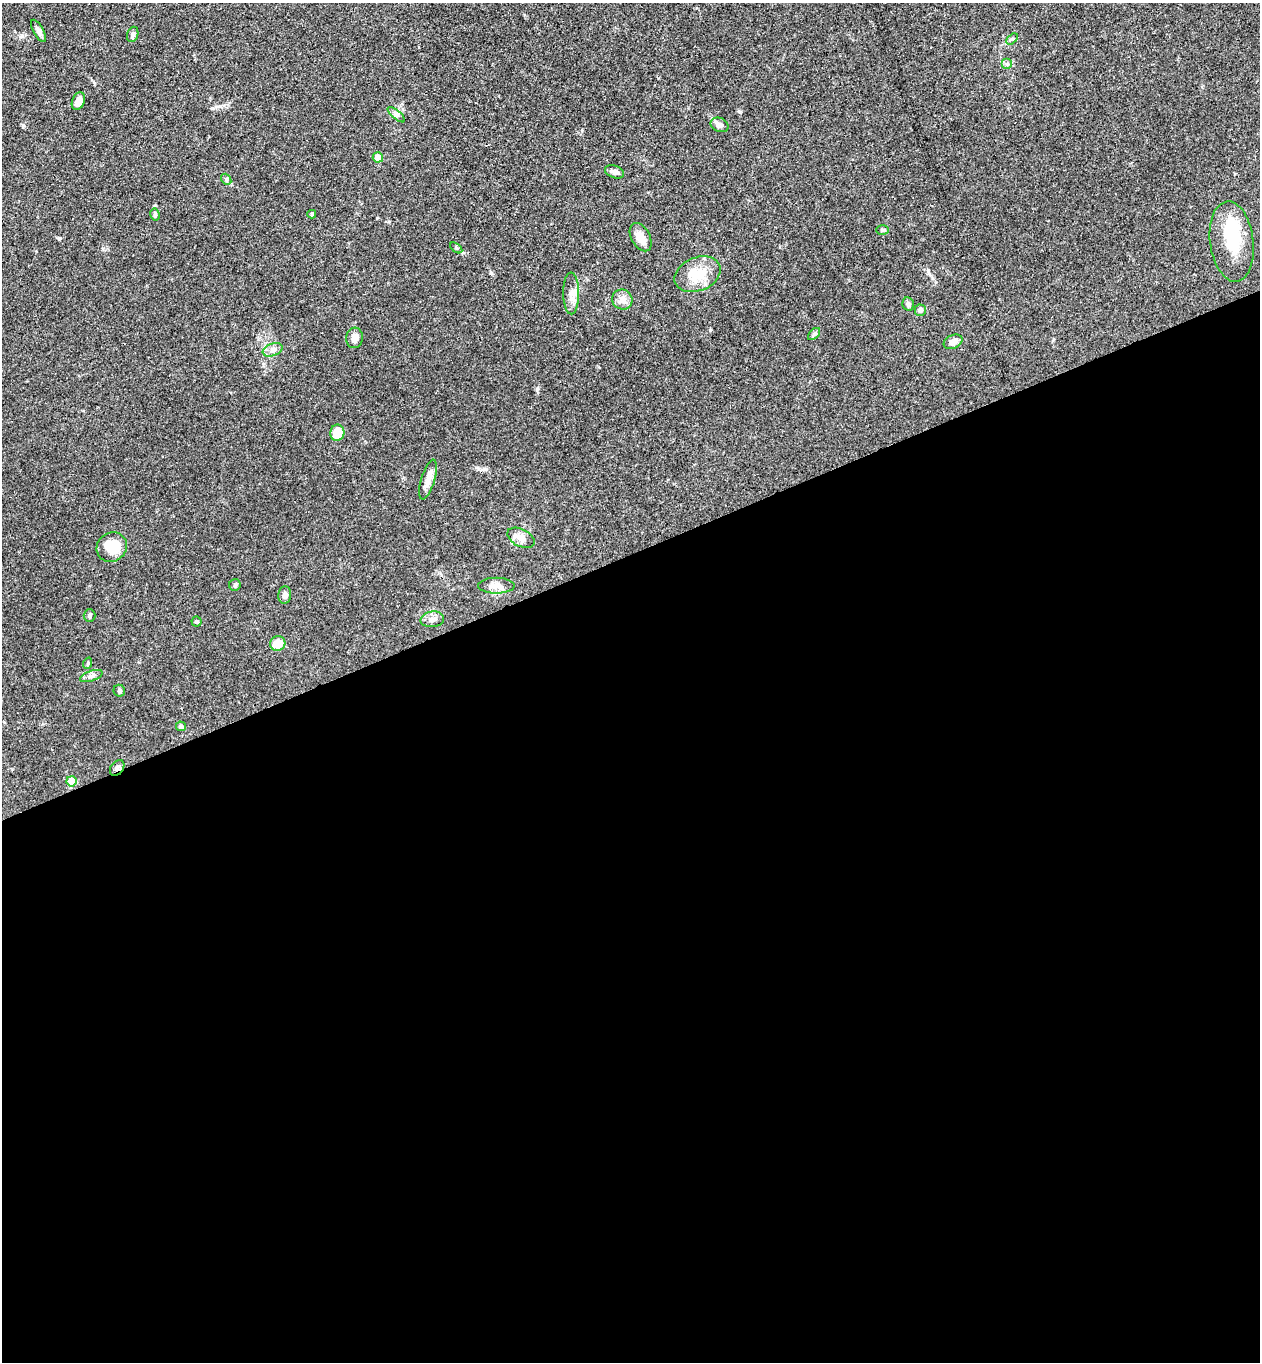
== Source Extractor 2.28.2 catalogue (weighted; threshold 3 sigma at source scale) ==
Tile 15 of 4 x 4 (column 3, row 4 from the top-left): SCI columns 2817-4074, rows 56-1415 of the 5504 x 5548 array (HDU 1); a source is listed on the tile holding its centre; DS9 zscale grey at full resolution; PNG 1262 x 1364 px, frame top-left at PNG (2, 3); each listed source drawn as its Kron ellipse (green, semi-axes under 4 px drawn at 4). Shown black and unused: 59% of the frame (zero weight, under 3 of 4 exposures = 5% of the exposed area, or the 3 px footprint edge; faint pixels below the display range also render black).
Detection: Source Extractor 2.28.2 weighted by HDU 2 'WHT'; one run over the whole footprint, this tile lists its part. Background 0.0936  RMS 0.0064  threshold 0.0286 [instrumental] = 3 sigma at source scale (4.5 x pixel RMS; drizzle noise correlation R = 1.50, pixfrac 1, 0.05/0.05 arcsec/px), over >= 5 px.
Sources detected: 45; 2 inside a brighter object's white glare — neither listed nor drawn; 1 inside a brighter listed object's ellipse — not listed separately; the other 42 listed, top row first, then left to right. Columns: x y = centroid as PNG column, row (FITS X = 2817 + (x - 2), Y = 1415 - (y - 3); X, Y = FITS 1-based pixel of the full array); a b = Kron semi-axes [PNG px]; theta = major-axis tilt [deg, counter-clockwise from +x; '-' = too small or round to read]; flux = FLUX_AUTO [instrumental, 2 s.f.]
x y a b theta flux
38 31 12 5 -61 2.4
133 34 8 5 72 1.6
1012 39 7 4 43 1
1007 64 5 5 - 1.2
78 101 9 6 69 6
396 115 11 4 -40 1.7
719 125 9 7 -24 2.9
378 157 5 5 - 6.4
615 172 10 6 -20 2.6
226 179 6 4 -50 0.97
312 214 4 4 - 0.89
155 215 6 4 -79 1.1
882 230 6 5 - 1.1
641 237 15 9 -61 6
1232 241 40 21 -83 25
456 248 7 3 -37 0.91
698 274 24 16 22 14
571 293 21 8 -90 4.8
622 300 10 10 - 4.8
908 304 7 5 -78 1.7
920 310 5 5 - 2.1
814 334 7 4 44 1.1
355 338 10 8 84 4.2
953 342 10 6 25 3.5
273 350 10 6 18 2.8
337 433 8 7 - 11
428 479 20 6 73 4.9
521 538 14 8 -28 4.9
112 547 16 14 39 15
235 585 6 5 - 1.1
496 586 18 8 0 5.6
285 595 8 6 84 2
89 615 6 6 - 1.2
432 619 12 8 9 2.9
196 621 5 5 - 0.97
278 644 8 7 - 9.9
88 663 6 3 72 0.68
91 676 12 5 19 1.9
119 691 6 5 - 1.6
181 726 5 5 - 1.8
117 768 9 6 54 1.9
71 781 5 5 - 18
Overlapping masked pixels (flux is a lower limit): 1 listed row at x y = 117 768
Unlisted compact peaks at least as high as the median listed source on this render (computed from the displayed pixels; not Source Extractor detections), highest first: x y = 23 125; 491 273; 928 271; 389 221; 58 238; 932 278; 538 388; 377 218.